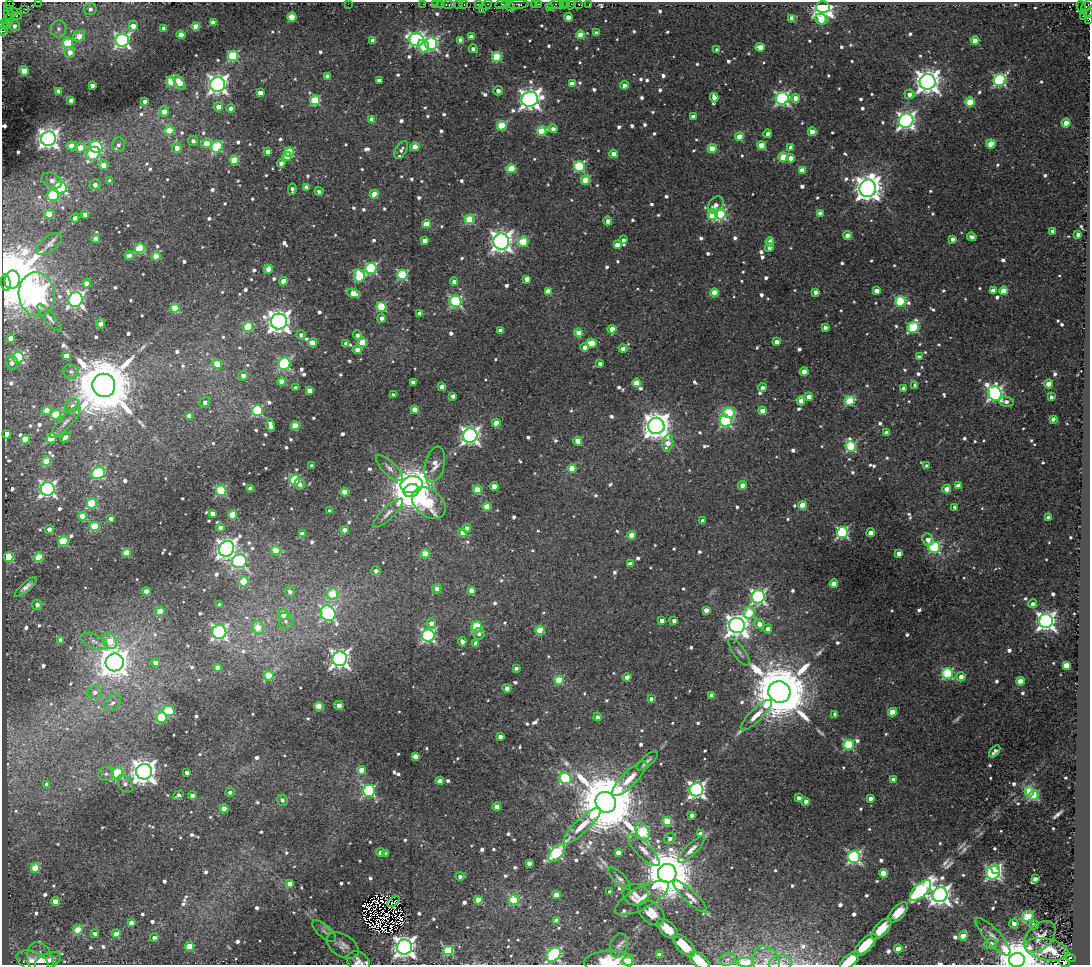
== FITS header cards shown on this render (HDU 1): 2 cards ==
NAXIS1  =                 1088
NAXIS2  =                  963

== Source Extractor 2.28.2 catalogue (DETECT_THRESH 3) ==
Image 1088 x 963 px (HDU 1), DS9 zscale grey, 1 PNG px = 1 image px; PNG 1092 x 967 px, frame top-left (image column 1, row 963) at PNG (2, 2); each listed source drawn as its Kron ellipse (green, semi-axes under 4 px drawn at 4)
Background 0.0927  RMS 0.017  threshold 0.052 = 3 sigma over >= 5 px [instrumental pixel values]
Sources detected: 1057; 10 with non-positive FLUX_AUTO (blend fragments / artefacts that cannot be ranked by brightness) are neither listed nor drawn; of the other 1047, the 500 brightest by FLUX_AUTO listed and drawn (547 fainter detections omitted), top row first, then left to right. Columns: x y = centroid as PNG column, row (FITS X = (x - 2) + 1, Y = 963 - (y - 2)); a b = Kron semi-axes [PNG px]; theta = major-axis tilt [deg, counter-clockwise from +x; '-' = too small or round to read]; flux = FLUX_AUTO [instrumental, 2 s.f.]
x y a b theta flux
38 2 2 2 - 5.8
9 4 4 3 - 24
348 4 2 2 - 29
423 4 2 2 - 8.5
436 4 2 2 - 6.1
440 4 3 2 - 7.3
448 4 6 3 0 26
458 4 3 2 - 370
479 4 3 2 - 5.8
501 4 6 3 29 40
505 4 4 3 - 33
517 4 12 4 2 49
538 4 3 2 - 12
563 4 3 2 - 34
567 4 3 2 - 6.5
571 4 5 2 - 5
579 4 3 3 - 9.4
589 4 3 2 - 15
464 5 4 3 - 6.9
487 5 6 2 41 11
535 5 3 3 - 19
555 5 7 4 7 27
1087 5 7 3 41 7.6
1081 6 6 3 -78 5.4
510 7 4 2 - 5
549 7 2 2 - 25
823 7 6 6 - 850
7 8 3 2 - 26
482 8 3 2 - 12
25 9 3 2 - 8
90 9 6 6 - 5.4
13 12 4 3 - 13
9 14 5 3 - 22
1089 14 4 2 - 13
16 16 5 3 - 32
1083 16 4 2 - 25
292 17 4 4 - 34
568 17 4 4 - 11
10 18 4 3 - 14
792 18 4 4 - 13
821 19 6 5 - 29
1088 19 4 4 - 9.8
6 23 5 3 - 12
213 23 4 4 - 15
3 25 3 2 - 20
14 26 5 5 - 6.1
133 26 5 4 - 12
196 26 4 4 - 17
6 27 4 2 - 45
164 28 4 4 - 7.5
58 29 8 7 - 5.3
2 31 3 2 - 32
596 33 4 4 - 6.3
181 35 4 4 - 20
580 35 4 4 - 21
79 36 6 5 - 17
471 36 4 4 - 8.8
122 40 6 6 - 320
416 40 7 6 - 270
461 40 4 4 - 15
373 41 4 4 - 13
975 41 4 4 - 22
68 43 5 5 - 42
431 44 6 6 - 230
423 46 6 5 - 34
760 47 4 4 - 16
473 49 4 4 - 5.1
717 50 4 4 - 4.7
70 52 5 5 - 11
233 56 5 5 - 100
497 57 5 5 - 70
24 71 4 4 - 27
327 76 4 4 - 5.7
379 80 4 3 - 5.6
1000 80 6 5 - 200
171 82 5 4 - 61
179 82 8 5 -56 20
928 82 8 8 - 1200
218 84 7 7 - 680
572 84 4 4 - 12
92 85 4 4 - 7.4
624 85 4 4 - 7.4
58 91 4 4 - 7.6
498 91 4 4 - 5.6
260 93 4 4 - 12
909 94 5 5 - 8.3
714 97 5 4 - 11
782 98 6 6 - 260
795 98 4 4 - 14
530 99 8 7 - 820
71 100 4 4 - 5.2
315 100 5 5 - 60
145 101 4 3 - 5.4
970 102 5 5 - 50
218 107 5 4 - 11
231 108 4 4 - 6.1
164 112 5 5 - 12
693 117 4 4 - 7.9
372 119 4 4 - 9.6
906 121 7 7 - 530
1066 123 4 4 - 23
502 126 5 4 - 59
553 129 4 4 - 8.2
169 131 5 4 - 32
541 131 5 4 - 46
812 132 4 4 - 16
767 134 4 3 - 6
739 137 4 4 - 28
49 139 7 7 - 700
193 141 5 5 - 5.3
207 143 5 4 - 22
991 144 5 4 - 35
118 145 7 6 - 4.9
761 145 4 4 - 28
71 146 4 4 - 20
96 147 6 6 - 110
217 147 6 5 - 82
415 147 4 4 - 27
791 147 4 4 - 7.9
80 148 5 5 - 21
177 148 5 4 - 10
712 149 4 4 - 31
401 150 10 5 61 4.7
268 152 4 4 - 8.9
289 152 5 4 - 53
93 154 7 6 - 63
614 154 4 4 - 15
287 156 4 4 - 20
783 157 4 4 - 42
791 158 4 4 - 13
234 160 4 4 - 39
281 163 4 4 - 7.3
104 165 5 5 - 14
579 167 5 5 - 110
511 169 5 4 - 47
802 170 4 4 - 9.6
585 180 5 4 - 40
52 181 10 7 -28 7.7
110 181 4 4 - 6.9
95 185 5 5 - 6.9
60 187 6 6 - 160
306 187 4 4 - 10
868 188 9 8 - 1500
292 189 6 3 85 5
319 191 4 4 - 5
374 194 4 4 - 17
53 195 6 5 - 51
716 205 9 6 50 9
820 213 4 4 - 9.2
49 214 4 4 - 35
85 214 4 4 - 7.1
713 214 5 5 - 54
720 214 5 5 - 140
75 218 4 4 - 6.5
469 219 5 4 - 62
608 221 4 4 - 7.6
426 224 4 4 - 25
1053 231 4 4 - 6.6
1078 234 4 4 - 6.6
848 235 4 4 - 15
972 237 5 4 - 6
96 239 4 4 - 16
952 239 4 4 - 6.1
424 240 4 4 - 9
623 240 4 4 - 5.5
501 241 8 8 - 890
523 242 5 5 - 60
770 242 5 4 - 11
49 244 15 7 38 6.5
617 245 4 4 - 11
140 248 5 5 - 68
769 248 4 4 - 5.2
129 256 4 4 - 19
156 256 4 4 - 24
371 268 6 5 - 150
268 269 4 4 - 18
402 275 5 5 - 99
359 276 7 5 -76 58
527 279 4 4 - 10
12 280 9 7 79 14000
283 281 4 4 - 16
454 282 4 4 - 7.7
6 283 8 4 -86 750
87 283 4 4 - 9.2
877 290 4 4 - 8.8
993 290 4 4 - 13
548 291 4 4 - 17
1003 291 4 4 - 24
815 292 4 4 - 5.8
354 293 7 4 -18 25
714 293 4 4 - 34
37 294 22 18 -83 780
75 300 7 7 - 430
456 301 6 5 - 170
900 301 5 5 - 86
381 307 5 5 - 65
175 308 4 4 - 44
420 313 4 4 - 8
50 318 17 5 -49 5.3
382 318 4 4 - 6.7
279 322 8 8 - 1000
101 323 5 4 - 9
248 327 5 5 - 62
825 327 4 4 - 6.3
913 328 6 5 - 84
612 329 4 4 - 21
500 331 4 4 - 7.6
579 333 4 4 - 17
301 335 4 4 - 5.8
357 335 4 4 - 4.7
10 338 4 4 - 11
362 342 5 4 - 38
776 342 4 4 - 9.4
312 343 4 4 - 24
591 343 5 4 - 28
346 344 4 4 - 4.7
585 347 4 4 - 6.8
623 348 4 4 - 9
357 350 4 4 - 9.3
66 356 4 4 - 16
18 357 5 5 - 120
919 357 4 4 - 6
12 363 7 6 - 6.5
217 364 5 5 - 23
284 364 6 6 - 160
600 364 4 3 - 5
71 371 8 7 - 5.1
804 372 4 4 - 20
243 375 5 5 - 11
281 382 4 4 - 17
413 382 4 4 - 7.3
636 383 4 4 - 29
1049 384 4 4 - 25
104 385 11 11 - 12000
915 385 4 4 - 4.7
442 387 4 4 - 12
762 387 4 4 - 5.3
296 388 4 3 - 5.7
904 388 4 4 - 6.6
309 390 4 4 - 15
995 393 7 6 - 330
393 395 4 4 - 5.2
453 396 4 4 - 5.8
809 397 4 4 - 12
1051 397 4 4 - 5
801 401 4 4 - 10
850 401 5 4 - 61
205 402 5 5 - 6.1
1006 402 7 5 -9 5.4
72 405 7 6 - 4.9
414 409 4 4 - 17
46 410 5 4 - 19
257 410 5 5 - 110
762 411 4 4 - 16
729 413 6 5 - 67
56 414 5 5 - 60
189 416 4 4 - 10
1053 419 4 4 - 5.2
726 421 6 6 - 160
65 422 21 5 46 6.8
496 423 4 4 - 20
270 426 6 4 -79 11
295 426 4 4 - 38
656 426 8 8 - 1600
886 432 4 3 - 4.9
6 434 4 4 - 16
470 436 7 7 - 550
65 437 6 4 39 6.5
51 438 5 4 - 48
25 439 4 4 - 30
578 441 4 4 - 23
668 443 8 5 78 15
851 446 5 5 - 94
46 461 5 4 - 42
435 464 18 9 77 14
312 466 4 3 - 4.8
927 466 4 3 - 5.7
389 468 17 7 -44 6.8
572 468 4 4 - 26
98 473 7 5 28 120
295 480 5 5 - 100
300 484 5 4 - 5.9
412 485 11 8 8 950
742 485 4 4 - 9.2
494 486 4 4 - 22
958 486 4 4 - 8.1
48 489 7 7 - 420
250 489 4 4 - 14
947 489 4 4 - 18
477 490 4 4 - 41
221 491 5 5 - 110
411 491 8 6 20 4300
345 492 4 4 - 24
92 503 5 5 - 72
429 503 19 13 -39 110
802 505 4 4 - 26
487 507 4 4 - 28
955 507 4 4 - 4.7
329 511 4 3 - 4.7
212 513 4 4 - 11
388 513 20 6 44 7.8
232 515 4 4 - 47
82 516 4 4 - 21
1048 517 3 3 - 4.8
111 519 4 4 - 5.9
703 521 4 4 - 9.3
95 526 5 4 - 49
220 528 4 4 - 9.9
467 528 4 4 - 6.2
49 529 4 4 - 9.7
345 530 4 4 - 14
842 532 5 5 - 180
871 532 4 4 - 14
463 533 4 4 - 16
302 534 4 4 - 12
632 535 4 4 - 20
928 540 6 5 - 11
63 541 5 5 - 68
934 547 6 5 - 120
226 549 8 7 - 750
276 551 4 4 - 33
126 553 4 4 - 37
425 554 4 4 - 37
899 554 4 4 - 18
9 557 5 5 - 96
39 557 5 4 - 41
239 561 7 7 - 220
630 564 4 4 - 10
376 571 5 4 - 4.8
244 581 5 5 - 56
834 584 4 4 - 20
26 587 14 4 41 6.3
437 589 4 4 - 6.9
471 590 4 4 - 12
146 591 4 4 - 14
290 592 5 5 - 5.3
333 594 5 5 - 55
758 597 7 6 - 290
1033 604 4 4 - 5.1
37 605 5 5 - 6
219 605 4 3 - 6
706 610 4 4 - 10
160 611 5 4 - 29
328 613 8 7 - 240
749 613 6 5 - 47
283 614 5 5 - 18
662 620 4 4 - 7.9
285 621 8 7 - 6.2
674 621 4 4 - 6.7
1046 621 7 7 - 600
431 623 5 5 - 9.1
759 624 5 5 - 10
737 625 8 7 - 1100
258 627 6 6 - 22
477 627 5 5 - 66
768 629 4 4 - 8.1
540 630 4 4 - 52
219 632 7 7 - 300
479 634 6 5 - 5
428 636 6 6 - 230
61 640 4 4 - 13
94 641 14 7 -22 8.1
110 641 8 6 -64 30
462 642 5 4 - 6.5
476 643 4 4 - 12
739 652 16 6 -54 5.5
340 659 7 7 - 660
115 662 9 8 - 1900
156 663 4 4 - 9.2
1066 665 4 4 - 19
217 667 4 4 - 8.1
516 668 4 3 - 5.2
947 673 5 5 - 120
269 676 5 5 - 46
627 677 4 4 - 10
961 677 4 4 - 8.3
559 680 4 4 - 48
1020 681 4 4 - 22
507 688 4 4 - 8.6
95 692 7 6 - 5.1
779 692 11 10 - 12000
711 695 4 4 - 7.5
651 699 4 4 - 4.8
112 703 9 6 40 5.4
339 705 4 4 - 15
319 706 4 4 - 48
169 711 6 5 - 78
892 712 4 4 - 30
835 714 4 4 - 5.9
756 715 21 6 44 14
162 717 5 5 - 57
597 717 4 4 - 5.9
500 737 4 4 - 7
848 745 5 5 - 84
995 751 7 3 48 4.8
415 756 4 4 - 13
647 761 13 5 41 4.7
362 770 4 4 - 23
144 772 8 8 - 1400
187 772 4 3 - 5.6
117 773 6 5 - 88
106 774 8 7 - 4.9
565 778 6 5 - 120
629 779 23 7 45 21
893 780 4 4 - 5.5
440 781 4 4 - 13
125 784 10 6 -56 5.8
47 785 4 4 - 12
696 790 7 6 - 470
369 791 6 6 - 150
230 792 5 4 - 4.7
1029 792 5 4 - 51
178 795 6 3 33 4.9
192 795 4 4 - 4.8
1033 795 5 4 - 86
799 798 4 3 - 9.1
870 798 4 4 - 9
282 800 5 5 - 4.7
806 801 4 3 - 5.6
606 802 11 10 - 14000
497 807 4 4 - 20
224 809 4 4 - 24
692 815 4 4 - 6
667 821 5 4 - 61
582 826 25 7 44 21
642 831 10 6 -62 88
700 834 4 4 - 9.4
670 839 6 5 - 4.7
644 850 21 7 -45 12
691 850 17 5 45 7.4
381 852 4 4 - 14
385 853 4 3 - 5
556 853 11 5 47 160
618 853 4 4 - 11
854 857 6 6 - 210
529 863 4 4 - 10
35 868 5 5 - 36
996 869 4 4 - 120
667 873 9 9 - 7000
883 873 4 4 - 30
993 873 7 6 - 260
460 876 5 4 - 5
620 879 15 5 -45 5.1
1035 879 4 3 - 5.7
290 884 4 4 - 15
921 890 13 6 44 260
610 892 4 3 - 5.5
556 895 4 4 - 16
636 895 13 10 -14 9.2
940 895 7 7 - 740
690 897 22 6 -43 9.6
642 898 30 10 29 17
478 900 4 4 - 32
514 900 5 5 - 63
55 901 4 4 - 14
393 902 7 3 36 5.6
898 912 13 6 46 15
651 913 15 10 -41 16
1028 916 6 5 - 38
556 920 4 4 - 6.8
131 923 4 4 - 9.2
1014 924 5 4 - 6.3
1034 925 4 4 - 7
667 929 13 7 -42 17
882 929 13 6 48 20
78 930 5 4 - 55
324 931 15 6 -41 5.5
95 934 4 3 - 4.7
116 934 4 4 - 22
963 936 5 4 - 21
993 937 24 7 -48 11
1040 937 18 12 45 14
154 938 4 4 - 5.3
991 944 6 5 - 8.7
619 945 12 8 70 7.4
684 945 14 7 -45 26
865 945 14 6 45 31
189 946 4 4 - 43
343 946 17 11 -32 9
404 947 7 7 - 970
898 949 4 4 - 22
1047 949 22 11 -11 67
448 950 5 4 - 79
553 954 8 6 49 190
659 955 4 4 - 14
1070 957 6 3 -31 10
727 959 8 6 20 5.3
40 960 18 12 -72 17
699 960 12 6 -38 31
1017 960 8 7 - 6300
32 961 16 9 -20 13
48 961 14 7 24 11
358 961 12 9 -31 7.3
609 961 25 10 3 42
628 961 5 4 - 79
766 961 15 13 -61 12
850 961 11 6 38 36
1064 962 5 3 - 92
745 963 9 4 -3 50
780 963 11 7 11 5.8
At the frame edge (FLAGS 8, measured only in part): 16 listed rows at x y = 38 2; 1087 5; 1089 14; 1088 19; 3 25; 2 31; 699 960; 1017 960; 358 961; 609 961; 628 961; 766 961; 850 961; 1064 962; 745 963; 780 963
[547 fainter detections neither listed nor drawn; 10 non-positive-flux detections neither listed nor drawn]